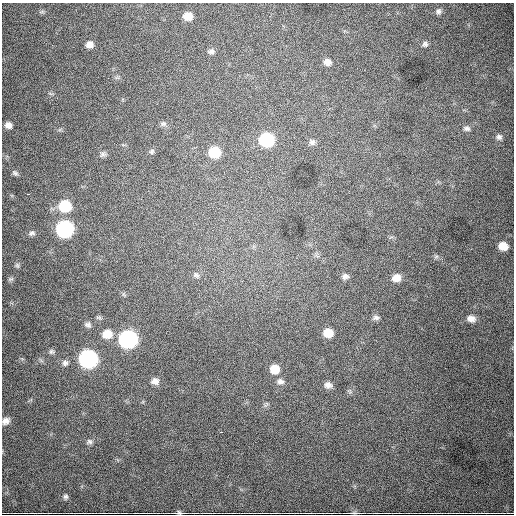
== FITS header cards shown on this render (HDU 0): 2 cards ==
NAXIS1  =                  512
NAXIS2  =                  512

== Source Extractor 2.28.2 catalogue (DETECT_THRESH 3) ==
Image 512 x 512 px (HDU 0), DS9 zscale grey, 1 PNG px = 1 image px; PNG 516 x 516 px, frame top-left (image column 1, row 512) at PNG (2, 3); no overlay
Background 3960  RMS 61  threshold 182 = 3 sigma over >= 5 px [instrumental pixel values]
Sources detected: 46; all 46 listed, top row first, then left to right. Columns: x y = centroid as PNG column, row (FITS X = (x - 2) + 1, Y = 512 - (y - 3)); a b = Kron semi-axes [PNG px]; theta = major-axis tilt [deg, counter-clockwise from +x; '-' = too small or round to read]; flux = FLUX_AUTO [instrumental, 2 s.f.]
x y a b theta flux
438 11 7 7 - 1.2e+04
188 16 8 7 - 5.0e+04
90 44 8 7 - 2.4e+04
425 44 7 7 - 1.1e+04
211 51 8 7 - 1.3e+04
327 62 8 7 - 2.2e+04
163 124 8 6 10 1.1e+04
8 125 7 6 - 2.2e+04
467 128 9 7 -13 1.4e+04
499 137 7 7 - 1.2e+04
267 140 9 9 - 3.7e+05
312 142 8 7 - 1.3e+04
152 151 7 6 - 8.9e+03
215 152 9 8 - 1.3e+05
103 154 9 7 13 1.1e+04
15 173 9 6 -44 1.0e+04
28 194 3 2 - 6.3e+03
65 206 10 9 - 1.7e+05
65 229 10 9 - 9.5e+05
32 233 10 6 20 1.3e+04
503 246 9 7 -13 5.2e+04
436 257 6 4 20 6.5e+03
17 265 7 5 -75 8.2e+03
196 275 9 7 -29 1.2e+04
345 276 8 7 - 1.5e+04
396 278 9 8 - 3.6e+04
11 279 8 5 26 7.6e+03
376 318 9 7 3 1.4e+04
471 319 10 8 -13 2.5e+04
88 325 9 7 -19 1.3e+04
328 333 9 8 - 5.9e+04
107 334 11 9 3 6.1e+04
128 339 10 9 - 1.2e+06
51 352 7 7 - 9.8e+03
88 359 10 9 - 1.2e+06
65 363 9 8 - 1.5e+04
275 369 9 8 - 5.7e+04
155 381 9 8 - 2.2e+04
280 381 9 7 -13 1.6e+04
328 385 10 8 -10 2.3e+04
6 421 8 7 - 2.1e+04
221 432 3 3 - 3.7e+03
89 442 8 7 - 1.1e+04
66 497 7 6 - 9.9e+03
179 513 7 4 -6 9.2e+03
354 513 8 3 -2 7.4e+03
At the frame edge (FLAGS 8, measured only in part): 3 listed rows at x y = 6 421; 179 513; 354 513